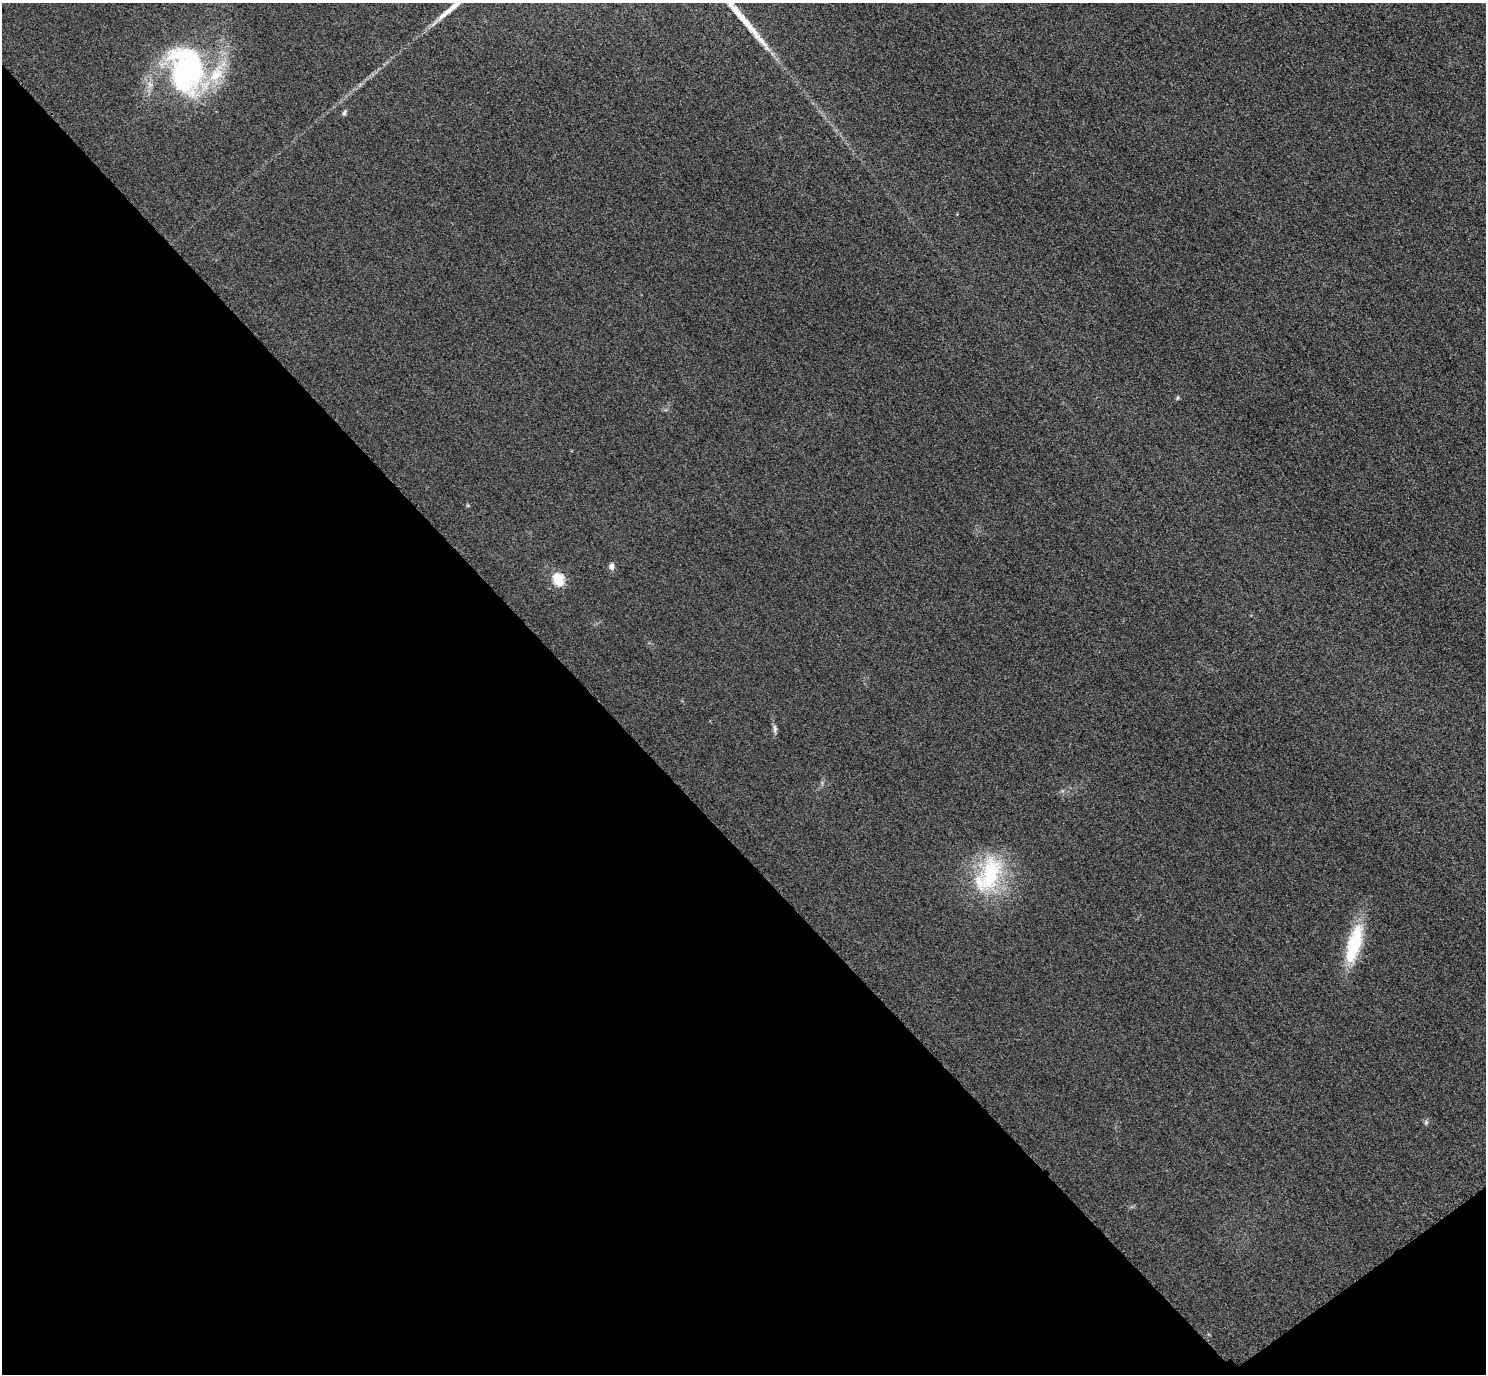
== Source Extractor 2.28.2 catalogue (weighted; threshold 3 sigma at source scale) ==
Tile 14 of 4 x 4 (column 2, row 4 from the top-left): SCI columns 1515-2998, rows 326-1697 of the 5997 x 5994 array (HDU 1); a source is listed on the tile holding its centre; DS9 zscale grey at full resolution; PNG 1488 x 1376 px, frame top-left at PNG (2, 3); no overlay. Shown black and unused: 41% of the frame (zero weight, under 3 of 4 exposures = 3% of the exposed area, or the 3 px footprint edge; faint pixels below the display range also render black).
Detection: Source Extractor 2.28.2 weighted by HDU 2 'WHT'; one run over the whole footprint, this tile lists its part. Background 0.0556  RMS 0.019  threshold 0.0835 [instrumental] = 3 sigma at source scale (4.5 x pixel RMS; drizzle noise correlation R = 1.50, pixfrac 1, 0.05/0.05 arcsec/px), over >= 5 px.
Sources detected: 11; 1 long thin detection or spike segment (spike, bleed or trail) — not listed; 1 inside a brighter listed object's ellipse — not listed separately; the other 9 listed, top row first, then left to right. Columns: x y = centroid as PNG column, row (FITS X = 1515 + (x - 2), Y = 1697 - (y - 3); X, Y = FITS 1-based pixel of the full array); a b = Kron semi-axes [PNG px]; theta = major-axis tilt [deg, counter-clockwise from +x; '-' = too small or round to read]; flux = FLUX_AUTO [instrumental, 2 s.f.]
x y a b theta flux
186 70 63 43 -78 390
344 113 8 5 73 4.1
1177 398 6 5 - 2.7
612 566 8 6 85 8
558 580 6 6 - 170
775 729 13 6 -82 6.2
990 874 56 29 78 160
1354 944 45 14 75 120
1426 1122 6 5 - 3.5